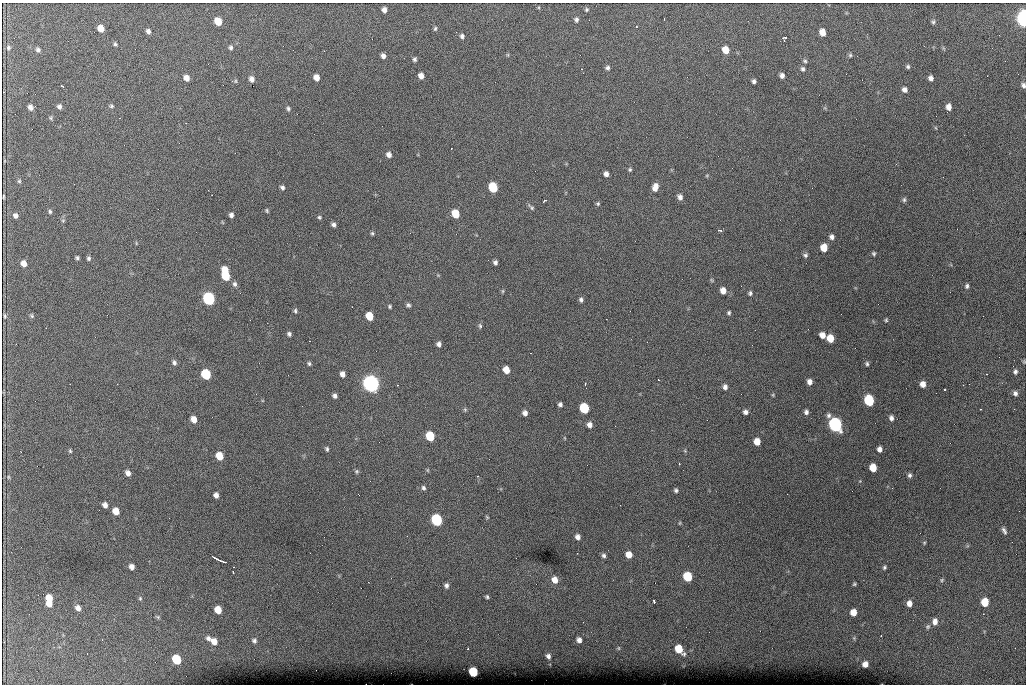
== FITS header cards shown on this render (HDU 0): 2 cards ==
NAXIS1  =                 1024 /fastest changing axis
NAXIS2  =                  682 /next to fastest changing axis

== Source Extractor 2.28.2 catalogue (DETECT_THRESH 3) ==
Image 1024 x 682 px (HDU 0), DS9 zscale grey, 1 PNG px = 1 image px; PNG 1028 x 686 px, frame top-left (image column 1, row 682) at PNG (2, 3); no overlay
Background 4090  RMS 42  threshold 126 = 3 sigma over >= 5 px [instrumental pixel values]
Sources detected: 194; all 194 listed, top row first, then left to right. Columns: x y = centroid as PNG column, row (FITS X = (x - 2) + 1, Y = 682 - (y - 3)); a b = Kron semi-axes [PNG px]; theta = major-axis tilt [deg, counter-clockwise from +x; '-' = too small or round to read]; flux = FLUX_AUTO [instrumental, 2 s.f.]
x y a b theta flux
384 10 5 5 - 1.3e+04
587 10 5 5 - 4.4e+03
1024 18 8 5 -86 1.0e+06
576 19 7 5 85 6.9e+03
664 19 3 2 - 2.1e+03
218 21 6 5 - 5.3e+04
933 22 6 5 - 4.8e+03
636 27 2 2 - 2.2e+03
101 28 6 5 - 3.1e+04
435 29 6 4 73 4.5e+03
148 31 5 4 - 8.9e+03
822 32 6 5 - 2.7e+04
462 36 5 5 - 7.6e+03
784 38 6 4 37 5.0e+03
115 44 5 4 - 4.6e+03
231 47 6 5 - 6.4e+03
8 48 6 6 - 5.5e+03
38 50 6 5 - 6.9e+03
726 50 6 5 - 3.8e+04
850 55 5 5 - 4.4e+03
383 56 5 4 - 1.1e+04
415 59 5 5 - 5.8e+03
805 61 6 5 - 4.8e+03
1005 61 2 2 - 1.7e+03
908 66 4 4 - 5.0e+03
607 68 6 6 - 6.9e+03
803 69 7 6 - 6.2e+03
421 76 5 5 - 1.8e+04
782 76 5 4 - 1.0e+04
316 77 6 5 - 2.1e+04
186 78 6 5 - 1.9e+04
931 78 5 4 - 1.1e+04
252 79 5 4 - 1.3e+04
235 81 6 4 90 3.7e+03
754 81 4 4 - 7.4e+03
1023 85 6 5 - 8.2e+03
62 86 3 2 - 2.5e+03
904 90 6 5 - 1.0e+04
111 106 6 5 - 4.3e+03
30 107 5 4 - 1.1e+04
59 107 5 5 - 8.5e+03
949 107 6 5 - 1.8e+04
288 108 6 5 - 5.4e+03
51 118 6 4 -89 3.7e+03
936 128 5 3 - 2.5e+03
389 154 6 5 - 1.1e+04
630 169 6 4 -90 4.1e+03
606 174 5 4 - 1.1e+04
19 181 5 5 - 3.9e+03
282 187 6 5 - 7.1e+03
493 187 6 6 - 1.6e+05
655 187 8 6 74 2.2e+04
3 197 4 2 - 3.1e+03
680 197 6 5 - 1.1e+04
904 200 6 5 - 5.0e+03
544 201 4 2 - 5.2e+03
598 204 5 4 - 4.1e+03
531 207 9 4 -42 5.5e+03
267 211 5 4 - 3.7e+03
50 212 5 4 - 4.3e+03
456 214 6 5 - 7.3e+04
231 215 5 4 - 9.1e+03
15 216 5 5 - 9.5e+03
319 217 5 4 - 4.1e+03
63 220 5 3 - 2.9e+03
333 224 5 4 - 8.2e+03
720 231 5 3 - 5.1e+03
372 233 5 4 - 4.1e+03
832 237 5 5 - 1.0e+04
824 248 6 5 - 4.3e+04
874 253 5 4 - 4.5e+03
805 255 6 5 - 6.3e+03
77 258 4 3 - 4.6e+03
89 258 5 4 - 5.3e+03
495 262 4 4 - 7.3e+03
24 263 6 5 - 2.1e+04
225 270 6 5 - 4.6e+04
226 276 7 5 -60 1.0e+05
235 284 7 6 - 7.9e+03
967 286 6 5 - 5.7e+03
503 291 6 3 89 3.2e+03
723 291 6 5 - 2.3e+04
750 293 6 4 69 5.8e+03
209 299 7 6 - 6.3e+05
581 300 6 5 - 6.8e+03
408 305 6 5 - 5.9e+03
390 306 4 4 - 4.0e+03
295 311 6 4 82 5.2e+03
729 313 5 4 - 4.8e+03
5 316 6 3 -85 3.8e+03
32 316 7 4 -60 4.5e+03
369 316 6 5 - 6.8e+04
983 316 2 2 - 1.4e+03
886 320 4 4 - 3.5e+03
480 326 7 4 -79 5.1e+03
289 334 4 4 - 6.4e+03
822 335 6 5 - 2.2e+04
830 338 6 5 - 4.6e+04
439 344 6 5 - 9.4e+03
174 363 7 5 -68 7.8e+03
309 364 5 4 - 4.7e+03
867 364 5 5 - 5.0e+03
506 370 6 5 - 3.6e+04
1015 372 6 5 - 6.2e+03
206 374 6 6 - 1.9e+05
342 374 5 4 - 1.5e+04
658 379 2 2 - 2.1e+03
809 382 5 5 - 1.4e+04
371 383 8 7 - 1.6e+06
585 384 3 2 - 2.8e+03
923 384 6 5 - 1.8e+04
963 385 3 2 - 2.2e+03
725 387 6 5 - 1.0e+04
945 390 3 3 - 5.8e+03
1015 393 5 4 - 7.8e+03
773 395 5 4 - 2.6e+03
335 396 5 4 - 8.4e+03
869 400 7 6 - 2.3e+05
560 404 4 4 - 7.4e+03
584 408 6 6 - 1.9e+05
465 410 6 5 - 4.1e+03
745 412 5 5 - 9.3e+03
806 412 5 5 - 8.5e+03
525 413 5 5 - 1.2e+04
829 415 7 6 - 7.6e+03
891 418 6 5 - 9.5e+03
194 419 6 5 - 2.4e+04
590 425 6 5 - 1.4e+04
835 425 7 6 - 8.9e+05
430 436 6 6 - 1.2e+05
565 438 5 3 - 2.1e+03
757 442 6 5 - 3.5e+04
327 449 6 4 -69 4.9e+03
879 449 5 5 - 1.3e+04
70 451 5 4 - 3.7e+03
685 451 5 4 - 3.2e+03
220 456 6 5 - 5.4e+04
679 464 3 2 - 4.5e+03
873 468 6 5 - 4.5e+04
427 470 5 3 - 2.7e+03
357 471 5 5 - 4.4e+03
128 473 6 4 -57 1.3e+04
910 475 5 5 - 6.6e+03
8 477 5 3 - 2.9e+03
423 488 6 5 - 6.0e+03
676 490 5 4 - 5.4e+03
216 495 5 4 - 1.2e+04
105 505 5 4 - 1.3e+04
116 511 6 5 - 3.7e+04
487 517 6 3 -45 2.8e+03
437 520 7 6 - 3.8e+05
680 523 6 3 88 2.8e+03
1004 531 10 5 -61 8.0e+03
578 537 5 5 - 1.3e+04
924 543 4 4 - 3.1e+03
629 555 6 6 - 2.9e+04
604 556 6 5 - 6.8e+03
216 558 7 2 -32 7.0e+03
222 561 7 2 -18 5.3e+03
132 567 5 5 - 1.4e+04
234 567 2 2 - 1.6e+03
884 567 6 5 - 4.7e+03
233 573 3 2 - 5.7e+03
688 577 6 6 - 1.3e+05
555 580 8 6 -68 2.3e+04
942 580 5 4 - 3.8e+03
854 584 4 3 - 3.5e+03
446 585 5 5 - 8.0e+03
487 597 4 3 - 4.3e+03
49 598 6 5 - 4.5e+04
140 598 5 4 - 3.7e+03
654 601 4 3 - 4.0e+03
985 602 6 5 - 6.9e+04
909 603 6 5 - 1.8e+04
49 604 5 5 - 2.4e+04
78 608 6 5 - 1.5e+04
218 609 6 5 - 5.0e+04
853 612 6 5 - 3.0e+04
158 617 7 4 -32 3.7e+03
935 621 7 6 - 1.7e+04
928 626 7 6 - 5.6e+03
208 638 6 6 - 9.3e+03
854 638 5 5 - 3.6e+03
254 640 7 6 - 7.6e+03
579 640 6 5 - 1.2e+04
214 641 7 6 - 2.6e+04
4 642 2 2 - 2.0e+03
619 648 6 4 -89 3.3e+03
468 649 3 2 - 2.0e+03
679 649 8 6 -52 6.7e+04
548 656 6 5 - 8.8e+03
176 659 6 5 - 1.4e+05
865 664 5 5 - 1.8e+04
473 672 6 5 - 1.4e+05
At the frame edge (FLAGS 8, measured only in part): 3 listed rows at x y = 1024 18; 1023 85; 1015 372

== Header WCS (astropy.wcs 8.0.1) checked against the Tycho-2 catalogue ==
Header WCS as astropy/WCSLIB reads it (CRVAL/CRPIX/CD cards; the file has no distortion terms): RA---TAN/DEC--TAN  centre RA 07:06:07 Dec +31:10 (106.53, +31.16 deg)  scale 1.43 arcsec/px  FOV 24.4' x 16.3'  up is -93 deg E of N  parity flipped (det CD > 0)
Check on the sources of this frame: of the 60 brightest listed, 9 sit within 2.1 arcsec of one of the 15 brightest Tycho-2 stars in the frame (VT <= 12.35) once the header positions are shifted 0.57 arcsec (0.51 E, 0.26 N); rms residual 0.95 arcsec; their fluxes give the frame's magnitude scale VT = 24.99 - 2.5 log10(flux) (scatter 0.28 mag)
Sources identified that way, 9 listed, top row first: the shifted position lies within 2.1 arcsec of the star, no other Tycho-2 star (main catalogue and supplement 1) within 4.2 arcsec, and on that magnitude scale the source's flux lands within +1.5 / -3 mag of the star's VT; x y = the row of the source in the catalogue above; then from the Tycho-2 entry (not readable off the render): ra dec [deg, ICRS J2000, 3 dp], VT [Tycho-2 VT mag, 2 dp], TYC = Tycho-2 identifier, HIP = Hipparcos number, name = IAU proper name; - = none
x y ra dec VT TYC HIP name
1024 18 106.369 +31.359 8.79 2438-636-1 - -
493 187 106.458 +31.151 12.35 2438-728-1 - -
206 374 106.551 +31.041 11.84 2438-663-1 - -
371 383 106.552 +31.106 9.20 2438-180-1 - -
869 400 106.550 +31.305 11.61 2438-184-1 - -
584 408 106.559 +31.192 11.79 2438-1039-1 - -
835 425 106.562 +31.292 10.01 2438-106-1 - -
437 520 106.614 +31.135 11.36 2438-550-1 - -
473 672 106.684 +31.152 11.76 2438-931-1 - -